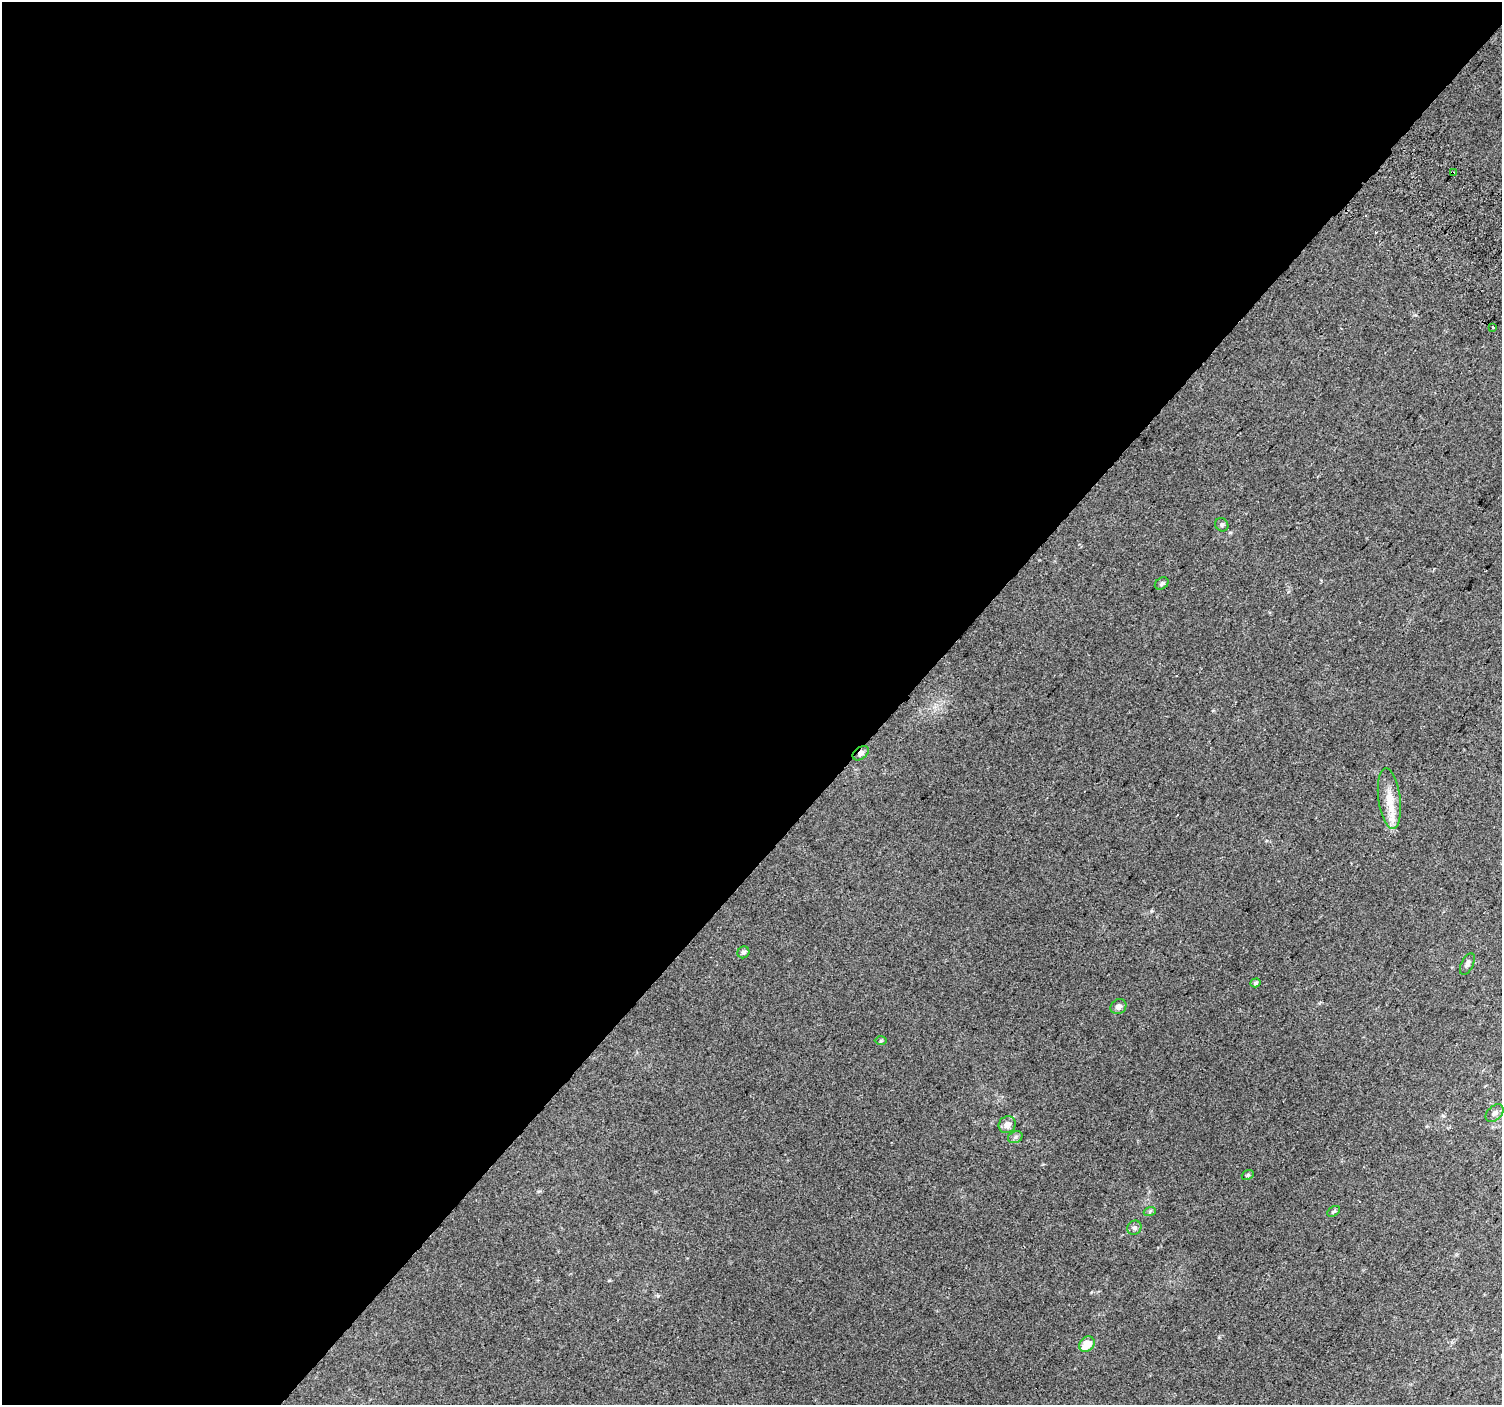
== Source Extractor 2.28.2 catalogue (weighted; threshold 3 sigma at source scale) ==
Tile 5 of 4 x 4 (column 1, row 2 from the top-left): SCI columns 36-1535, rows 3079-4481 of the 6062 x 6091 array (HDU 1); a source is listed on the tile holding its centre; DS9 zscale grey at full resolution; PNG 1504 x 1407 px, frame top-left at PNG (2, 2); each listed source drawn as its Kron ellipse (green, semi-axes under 4 px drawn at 4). Shown black and unused: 60% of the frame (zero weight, under 2 of 3 exposures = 2% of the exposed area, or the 3 px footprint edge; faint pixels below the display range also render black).
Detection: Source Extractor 2.28.2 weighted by HDU 2 'WHT'; one run over the whole footprint, this tile lists its part. Background 0.051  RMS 0.013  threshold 0.0565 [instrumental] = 3 sigma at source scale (4.5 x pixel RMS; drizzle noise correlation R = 1.50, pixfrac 1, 0.0396/0.0396 arcsec/px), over >= 5 px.
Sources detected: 20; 1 cosmic-ray / hot-pixel residue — neither listed nor drawn; the other 19 listed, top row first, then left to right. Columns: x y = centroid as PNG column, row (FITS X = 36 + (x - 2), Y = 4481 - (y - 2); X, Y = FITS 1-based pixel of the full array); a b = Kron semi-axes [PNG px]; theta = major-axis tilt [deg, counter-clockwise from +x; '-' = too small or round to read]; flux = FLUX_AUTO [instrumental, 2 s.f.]
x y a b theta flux
1453 173 4 3 - 6
1493 327 4 3 - 6
1222 525 7 6 - 2.7
1162 584 7 5 36 3.1
861 753 9 6 36 5.2
1389 799 30 11 -83 23
743 952 6 5 - 2.6
1467 964 12 6 65 4.2
1255 983 5 4 - 1.9
1118 1007 8 7 - 5.2
881 1041 6 4 1 1.5
1495 1113 10 7 42 4.5
1007 1125 9 8 - 8
1015 1137 7 5 24 2.9
1248 1175 6 4 21 1.7
1150 1211 6 4 19 1.6
1334 1211 7 4 30 2.1
1134 1228 7 6 - 3.2
1087 1344 8 7 - 19
Overlapping masked pixels (flux is a lower limit): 2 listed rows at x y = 1453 173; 861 753